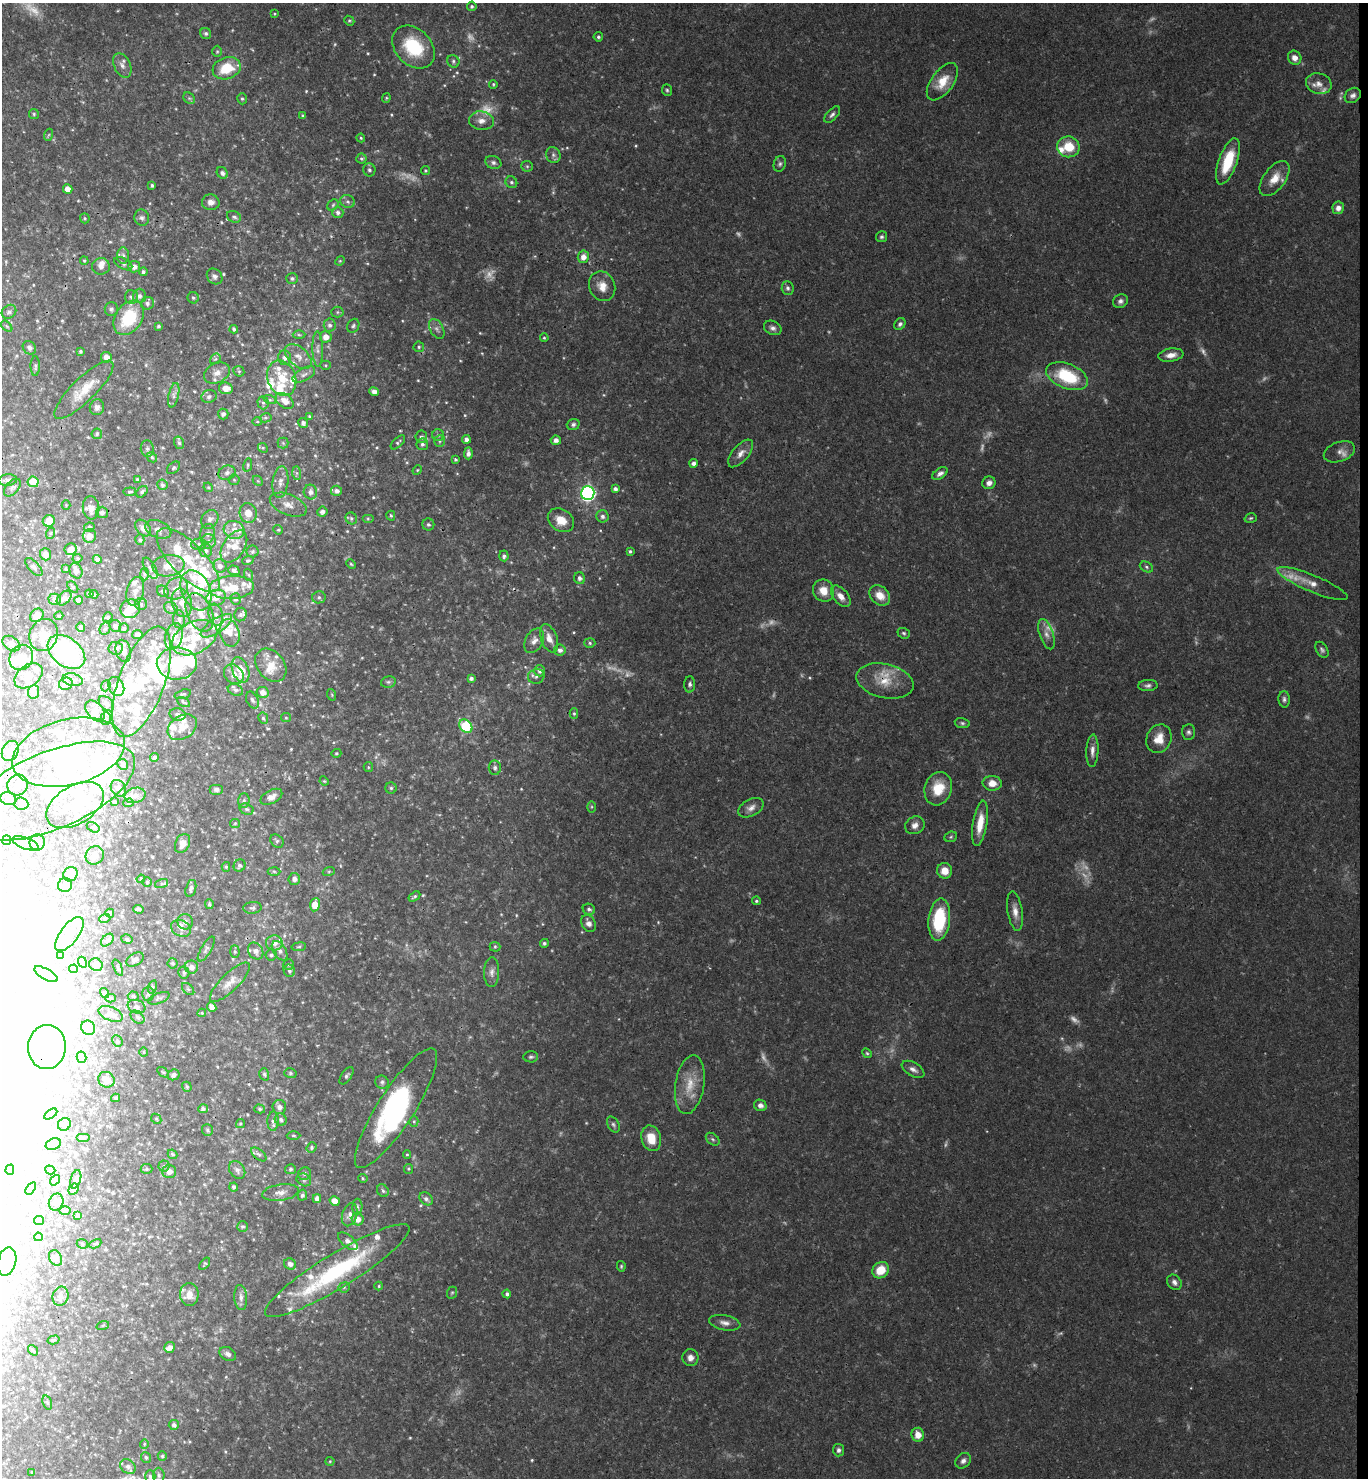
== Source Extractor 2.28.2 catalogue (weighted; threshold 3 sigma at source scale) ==
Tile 6 of 3 x 3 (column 3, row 2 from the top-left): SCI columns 2892-4257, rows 1486-2961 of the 4515 x 4443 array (HDU 1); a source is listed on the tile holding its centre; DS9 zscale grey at full resolution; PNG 1370 x 1480 px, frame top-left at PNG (2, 3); each listed source drawn as its Kron ellipse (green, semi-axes under 4 px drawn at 4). Shown black and unused: <1% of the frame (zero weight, under 3 of 4 exposures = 6% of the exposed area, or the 3 px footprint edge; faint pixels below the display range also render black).
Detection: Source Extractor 2.28.2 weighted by HDU 2 'WHT'; one run over the whole footprint, this tile lists its part. Background 0.0672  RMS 0.0037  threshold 0.0166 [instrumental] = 3 sigma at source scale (4.5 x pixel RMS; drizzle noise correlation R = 1.50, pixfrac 1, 0.05/0.05 arcsec/px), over >= 5 px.
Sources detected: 820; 39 too faint to see at this stretch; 92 inside a brighter object's white glare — neither listed nor drawn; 104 inside a brighter listed object's ellipse — not listed separately; of the other 585, all 500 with FLUX_AUTO >= 0.413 (the completeness limit of this list) listed and drawn (85 fainter detections not listed), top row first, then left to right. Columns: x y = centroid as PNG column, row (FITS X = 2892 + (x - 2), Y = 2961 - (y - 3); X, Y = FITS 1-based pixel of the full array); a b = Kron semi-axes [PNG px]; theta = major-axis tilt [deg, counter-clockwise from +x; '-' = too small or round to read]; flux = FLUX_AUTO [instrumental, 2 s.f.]
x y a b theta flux
472 6 5 4 - 0.71
275 14 4 3 - 0.42
349 21 5 4 - 0.55
206 33 6 5 - 0.89
598 37 5 4 - 0.82
413 47 24 18 -45 20
217 51 6 5 - 0.55
1295 58 7 6 - 2.5
453 61 6 6 - 0.85
122 65 13 8 -66 2.3
227 68 14 10 18 12
942 82 21 11 54 7.2
493 84 4 3 - 0.51
1319 84 13 10 -15 2.7
667 90 6 5 - 0.65
1353 95 9 7 37 1.5
189 98 6 5 - 0.73
386 98 4 4 - 0.43
242 99 5 4 - 0.66
34 114 5 5 - 0.53
832 115 10 5 47 1.2
303 116 4 4 - 0.64
481 121 12 9 -8 3
48 135 6 4 69 0.45
361 138 4 4 - 0.49
1068 147 11 10 - 8.9
553 155 8 7 - 1.2
361 159 5 5 - 0.72
1228 161 24 9 71 14
493 162 8 6 -21 1.2
780 164 8 6 71 0.92
527 166 6 5 - 0.58
369 170 6 6 - 0.95
425 171 4 4 - 0.52
222 173 6 5 - 1.3
1275 179 20 11 53 5.7
511 182 6 5 - 0.78
152 185 4 3 - 0.92
68 189 5 4 - 3.4
348 201 7 6 - 1
211 202 9 8 - 2.1
333 205 6 5 - 0.61
1338 208 6 6 - 2.3
338 213 5 5 - 1.2
234 217 7 5 -27 1.1
85 218 5 4 - 0.53
142 218 8 7 - 1.3
881 237 5 5 - 0.74
123 256 8 6 -88 1.2
583 257 6 5 - 2.9
84 261 4 3 - 0.45
340 261 5 4 - 0.41
123 264 10 5 -29 1
101 266 9 8 - 2.1
134 267 6 6 - 2.1
143 272 4 3 - 0.86
215 276 8 7 - 1.5
292 278 6 5 - 0.76
602 286 15 13 -67 4.3
788 288 7 6 - 0.93
139 296 7 6 - 1.5
131 297 7 6 - 1.1
193 298 6 5 - 0.67
1120 301 8 6 26 1.3
147 303 6 6 - 1.2
111 309 7 7 - 0.92
9 312 8 6 40 1
337 312 6 5 - 0.65
129 318 19 13 55 18
900 324 6 5 - 1
330 325 6 6 - 1.2
7 326 7 4 -46 0.61
158 326 3 3 - 0.53
353 326 7 5 64 0.85
773 328 9 6 -27 1.4
234 329 4 3 - 0.76
437 329 11 6 -61 1.5
299 335 6 4 -2 0.61
326 337 6 5 - 2.8
544 338 4 3 - 0.45
419 347 5 5 - 0.65
29 348 7 6 - 1.5
318 349 18 5 -89 1.9
80 351 3 3 - 0.61
1171 355 13 6 9 3.1
106 357 5 5 - 2.8
298 357 15 9 -41 3.5
284 358 7 6 - 1.4
215 359 6 4 42 0.58
326 365 5 4 - 0.48
35 366 10 4 -89 0.82
239 371 6 5 - 0.59
217 373 13 9 26 3
304 375 12 6 29 1.8
1067 376 22 12 -22 21
282 378 18 14 -68 10
226 388 7 6 - 3.3
84 390 40 12 45 8.9
374 392 5 4 - 2
174 395 12 5 77 1.6
209 397 8 6 18 1.2
270 400 6 4 -18 0.66
285 401 10 6 -37 3.2
263 403 6 5 - 0.92
97 407 8 7 - 1.7
223 414 5 5 - 1.1
309 416 4 3 - 0.42
265 418 6 4 11 0.63
257 422 5 3 - 0.5
303 423 5 5 - 1.1
573 424 6 5 - 1
97 434 5 5 - 0.61
438 435 6 5 - 0.73
421 437 6 6 - 1.1
466 439 4 4 - 1.6
556 440 5 4 - 1.8
440 441 6 5 - 0.7
398 442 9 4 43 0.75
179 443 6 5 - 0.86
283 443 5 5 - 0.63
422 444 6 6 - 1
263 448 5 4 - 0.53
147 449 8 6 -84 1.1
1339 452 16 9 19 2.3
468 453 6 4 88 1.3
741 453 17 8 50 2.8
152 457 5 4 - 0.66
455 460 3 3 - 0.58
694 463 4 4 - 1.6
248 465 7 4 77 0.52
174 468 7 5 41 0.71
417 470 5 4 - 0.43
227 473 8 7 - 1.5
297 473 7 4 -89 0.69
940 473 8 5 34 1.4
137 479 4 4 - 0.44
8 480 9 5 7 1.4
234 480 5 5 - 0.59
258 481 6 4 -44 0.48
33 482 5 5 - 8.6
280 482 16 8 82 2.6
989 483 7 6 - 1.9
162 485 5 5 - 0.95
208 487 5 4 - 0.42
12 488 10 6 49 1
615 489 4 4 - 1.3
337 491 5 5 - 1.4
130 492 6 3 5 0.5
142 492 6 4 47 0.73
310 492 7 6 - 1.8
588 493 7 6 - 87
66 505 4 4 - 0.44
288 505 19 10 -22 3.7
91 508 12 8 -84 2.8
102 512 6 6 - 1.2
322 512 5 5 - 1.5
248 513 10 8 -78 3.5
391 516 5 4 - 0.61
602 516 6 6 - 1.3
351 518 6 5 - 0.89
1251 518 6 4 17 0.6
210 519 10 8 53 1.6
368 519 6 4 0 0.47
561 520 14 11 -34 5.7
49 521 6 6 - 5.7
428 525 6 6 - 0.93
89 527 5 4 - 0.81
143 528 9 6 -49 2.5
158 529 13 8 -21 2.1
234 530 10 9 - 3.5
278 530 5 4 - 0.43
51 533 6 4 71 0.5
207 533 10 7 74 1.5
89 536 7 6 - 3.4
140 540 5 4 - 0.66
208 541 7 7 - 1.5
199 544 7 6 - 0.94
234 546 18 11 56 5.5
70 549 6 6 - 2.7
206 550 7 6 - 1.1
630 551 3 3 - 0.65
252 552 6 6 - 0.7
46 554 6 5 - 2.2
504 556 5 4 - 1
77 558 5 4 - 0.51
97 559 4 4 - 1.3
188 560 42 16 -46 20
248 560 6 4 21 0.54
351 564 5 4 - 0.45
168 566 16 10 8 5.5
220 566 7 6 - 1.7
34 567 11 5 -48 0.95
1146 567 7 5 -29 0.81
150 568 12 5 -60 1.4
66 569 4 3 - 0.42
234 570 6 4 -18 1.1
76 571 8 6 -68 2.2
144 574 6 4 -88 0.59
249 575 6 4 -70 0.52
580 578 6 5 - 1.2
1312 584 38 8 -23 5.7
73 587 7 4 -48 0.52
231 588 22 11 3 8.4
176 589 12 10 39 3.2
196 590 21 14 -66 8.2
135 591 14 8 77 2.6
163 591 6 5 - 1.1
823 591 11 10 - 4.8
89 594 4 3 - 0.59
94 594 4 3 - 0.42
880 595 11 9 -43 4.8
841 596 13 7 -50 3.2
319 597 6 6 - 0.97
64 598 8 6 44 1.5
216 598 10 8 24 2.9
55 599 6 5 - 1.5
235 599 6 5 - 0.8
78 600 4 4 - 1.5
182 603 14 10 -76 4.3
141 604 6 6 - 0.8
171 608 7 5 -29 1
130 609 10 9 - 6.2
200 612 20 12 -66 5.7
37 615 7 6 - 3.2
216 615 11 7 -80 1.8
240 615 7 6 - 0.87
59 616 5 3 - 0.44
108 617 5 4 - 0.6
179 619 9 6 -89 1.2
115 626 6 5 - 1.4
216 626 18 7 34 3
81 627 5 4 - 0.97
124 628 5 5 - 0.55
105 629 6 5 - 0.81
230 633 14 9 -75 3.5
904 633 6 5 - 0.7
1046 634 16 7 -71 2.5
44 635 16 14 68 6.2
137 635 5 4 - 1.5
174 636 13 8 74 4.6
195 638 24 15 27 9.9
549 638 15 8 -69 3.6
534 641 13 9 61 2.6
590 643 5 5 - 0.66
11 644 10 6 -33 1.6
115 648 7 6 - 1.6
560 650 6 5 - 1.6
1322 650 9 5 -60 0.95
123 651 11 7 -75 3
66 652 21 14 -38 44
21 657 13 11 59 4.5
177 663 20 16 1 18
271 665 18 13 -51 5.7
240 670 13 8 -69 8.3
540 671 5 5 - 1.4
234 674 11 8 -45 3.1
28 676 16 10 36 3.6
536 676 8 7 - 1.2
471 678 4 4 - 1.1
73 680 10 6 -13 1.9
885 681 29 17 -13 10
142 682 58 23 70 30
388 682 7 5 13 0.85
66 684 7 6 - 2.6
690 684 8 5 88 1.1
106 686 6 4 69 0.56
116 686 10 7 -62 5.5
1148 686 10 5 4 1.2
235 690 8 5 -22 0.95
33 692 7 5 82 3.4
263 692 6 5 - 2.6
183 694 8 4 17 0.6
332 695 6 3 -72 0.42
1284 699 8 5 -87 1.1
252 700 9 5 -63 0.93
183 702 7 3 -27 0.53
106 704 9 6 -45 1.3
95 711 12 8 -48 2.3
574 713 5 4 - 0.59
178 715 8 6 -15 1.2
263 718 6 5 - 0.64
286 718 5 4 - 0.48
106 719 6 5 - 0.8
962 723 7 5 -10 0.77
466 726 7 6 - 22
182 727 16 11 33 4.6
1189 732 8 6 -88 1.1
1159 739 15 12 65 5.9
10 751 10 8 62 2.8
1092 751 16 6 87 2.3
69 752 57 33 14 55
336 753 5 4 - 0.45
155 757 4 3 - 0.55
123 764 5 5 - 0.92
368 767 5 4 - 0.47
495 768 7 6 - 0.98
324 781 5 4 - 0.42
992 783 9 7 -4 3.6
18 785 10 10 - 2.4
118 788 9 7 -59 1.4
391 788 5 5 - 0.75
216 789 7 5 0 1.1
938 789 17 13 72 9.2
50 791 90 38 22 52
135 795 10 7 14 2.1
271 797 12 6 28 2.6
8 799 8 6 -17 1.1
244 800 7 6 - 0.95
114 802 3 3 - 0.42
128 803 5 4 - 0.48
21 804 7 6 - 1.5
75 805 32 19 31 20
592 807 5 4 - 0.44
751 808 14 8 28 2.4
246 809 7 5 -17 0.81
235 823 5 4 - 0.43
980 823 23 7 81 6.8
915 825 10 8 28 2.3
93 827 7 4 -29 0.6
951 837 6 5 - 0.63
7 840 5 4 - 0.41
277 841 7 5 -46 0.78
37 842 8 7 - 1.6
25 843 14 5 -20 1.3
182 843 10 7 65 2.9
95 855 9 9 - 2.4
239 866 6 5 - 0.92
226 867 5 4 - 0.59
274 871 6 4 -3 0.57
329 871 6 4 19 0.5
945 871 7 7 - 4.6
70 874 7 6 - 4.2
141 879 4 3 - 0.43
294 879 6 6 - 1.8
147 882 5 5 - 0.5
162 883 7 4 18 0.6
65 885 7 6 - 1.5
191 888 9 5 75 1.1
414 896 6 4 33 0.8
756 901 4 4 - 0.64
209 904 5 4 - 0.67
315 905 6 5 - 6
252 908 9 6 5 1
139 909 5 3 - 0.9
589 909 6 5 - 1.1
1015 911 20 7 -82 3.4
110 913 4 4 - 0.57
105 918 5 3 - 0.43
939 920 21 10 83 22
185 922 8 7 - 1.5
589 923 9 6 -61 2.3
181 928 10 8 -27 2
69 934 20 9 53 3.7
127 939 6 4 -17 0.63
107 940 7 5 46 0.8
274 943 8 7 - 2.5
544 943 4 4 - 0.88
299 947 7 3 8 0.51
495 947 5 5 - 0.52
206 949 14 5 59 1.2
235 951 6 4 -88 0.58
256 951 9 7 -56 2.1
280 951 11 6 -58 1.9
271 955 5 5 - 0.88
60 956 3 3 - 0.51
135 960 10 6 28 1.4
82 962 6 4 -63 0.76
173 963 5 5 - 0.61
96 965 7 6 - 2.4
288 965 5 5 - 0.67
191 967 7 6 - 2.3
118 968 8 3 -67 0.62
74 969 4 3 - 0.56
289 971 6 5 - 1
184 972 6 5 - 0.86
492 972 14 7 89 2
46 974 13 5 -28 1.5
230 982 26 9 44 4
152 987 7 4 72 0.65
188 989 7 4 -44 0.59
105 993 5 4 - 0.7
148 994 7 6 - 1
133 996 5 5 - 0.48
110 998 5 4 - 0.46
159 998 11 5 21 0.93
136 1007 9 6 -19 1.3
212 1007 5 4 - 1.8
202 1013 4 3 - 0.46
111 1014 13 6 -22 2.3
138 1017 8 5 -41 1
88 1028 7 6 - 5.4
117 1041 6 5 - 0.61
47 1047 22 19 87 29
144 1052 4 4 - 0.42
867 1053 5 4 - 0.53
82 1057 6 5 - 2
531 1057 7 5 5 0.83
913 1069 12 7 -30 1.9
163 1072 6 3 -36 0.44
290 1073 6 5 - 0.61
264 1074 6 4 -73 0.61
173 1075 6 5 - 1.2
347 1076 10 5 54 0.96
106 1080 8 7 - 2.4
382 1082 7 6 - 0.97
690 1085 30 14 81 8.9
187 1087 5 4 - 0.65
116 1098 4 3 - 0.64
760 1105 6 5 - 1.7
279 1107 7 7 - 2.1
396 1108 70 18 57 57
203 1109 5 4 - 1
260 1109 5 4 - 0.52
51 1114 7 3 33 0.42
156 1119 6 4 -45 0.52
281 1119 6 5 - 1.1
273 1121 9 5 88 1.5
414 1121 5 4 - 0.49
240 1123 4 4 - 0.5
64 1124 7 6 - 1.1
613 1125 9 5 -59 0.89
207 1130 6 5 - 0.62
293 1136 7 3 0 0.49
83 1138 7 4 0 0.5
651 1138 13 9 -75 7.3
713 1139 7 5 -40 0.8
53 1144 8 5 20 1.2
311 1148 5 4 - 0.84
172 1154 5 4 - 0.66
259 1154 9 5 -40 0.9
407 1154 4 4 - 0.43
164 1166 5 5 - 0.68
146 1169 6 5 - 0.74
290 1169 5 5 - 0.75
408 1169 5 4 - 0.42
10 1170 5 4 - 0.46
50 1170 5 4 - 1.1
237 1170 9 7 -55 1.4
169 1171 7 6 - 2.3
304 1174 7 6 - 0.96
363 1178 5 4 - 0.49
76 1179 9 5 72 1.1
55 1180 6 3 51 0.6
304 1180 7 6 - 1
234 1187 4 4 - 0.87
31 1188 7 4 54 0.69
74 1189 6 5 - 1.1
383 1191 7 5 -59 0.95
280 1192 18 8 9 2.6
302 1195 5 4 - 1
317 1199 4 4 - 2.2
426 1199 7 6 - 1.4
335 1201 5 4 - 3.3
56 1202 8 7 - 1.7
357 1207 8 5 86 0.78
65 1211 5 3 - 0.42
350 1215 12 7 73 2
78 1216 3 3 - 0.8
358 1219 6 6 - 2.5
39 1221 5 4 - 0.78
242 1226 5 5 - 0.69
38 1237 4 4 - 0.55
348 1241 12 6 -40 1.5
82 1244 6 4 -21 0.64
95 1244 6 3 27 0.61
55 1258 8 6 -65 1.2
7 1262 14 9 77 24
205 1264 7 4 52 0.5
290 1264 6 5 - 1.8
621 1266 5 4 - 0.52
881 1270 9 7 42 7.8
337 1271 84 17 32 44
1174 1282 8 6 -50 1.6
379 1286 4 4 - 0.42
344 1287 5 5 - 0.56
452 1293 6 5 - 0.53
189 1294 11 9 -89 4.1
507 1294 4 4 - 1.1
60 1296 10 8 75 1.5
241 1297 12 6 -85 2
725 1323 16 7 -11 2.4
103 1325 6 4 19 0.55
53 1340 6 3 15 0.55
170 1347 5 5 - 1.7
33 1350 6 4 -53 0.5
228 1354 9 6 -30 1.7
690 1358 8 8 - 2.1
47 1403 7 4 -70 0.57
174 1425 5 5 - 1.2
918 1435 7 6 - 4
144 1444 5 4 - 0.43
839 1450 6 5 - 1.1
162 1456 5 4 - 0.72
146 1457 5 5 - 0.76
330 1461 4 4 - 0.43
963 1461 8 6 47 1.6
128 1466 8 6 -40 1.6
32 1472 3 3 - 0.44
159 1475 7 5 -88 1.1
150 1477 7 5 90 1.1
Overlapping masked pixels (flux is a lower limit): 5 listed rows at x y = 196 590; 200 612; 885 681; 47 1047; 337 1271
Isophote crosses this tile's border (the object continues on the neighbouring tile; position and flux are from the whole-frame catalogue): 3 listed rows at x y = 10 751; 7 1262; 150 1477
Unlisted compact peaks at least as high as the median listed source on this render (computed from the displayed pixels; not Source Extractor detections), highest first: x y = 368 53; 410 1438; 810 678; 377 447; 225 1452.